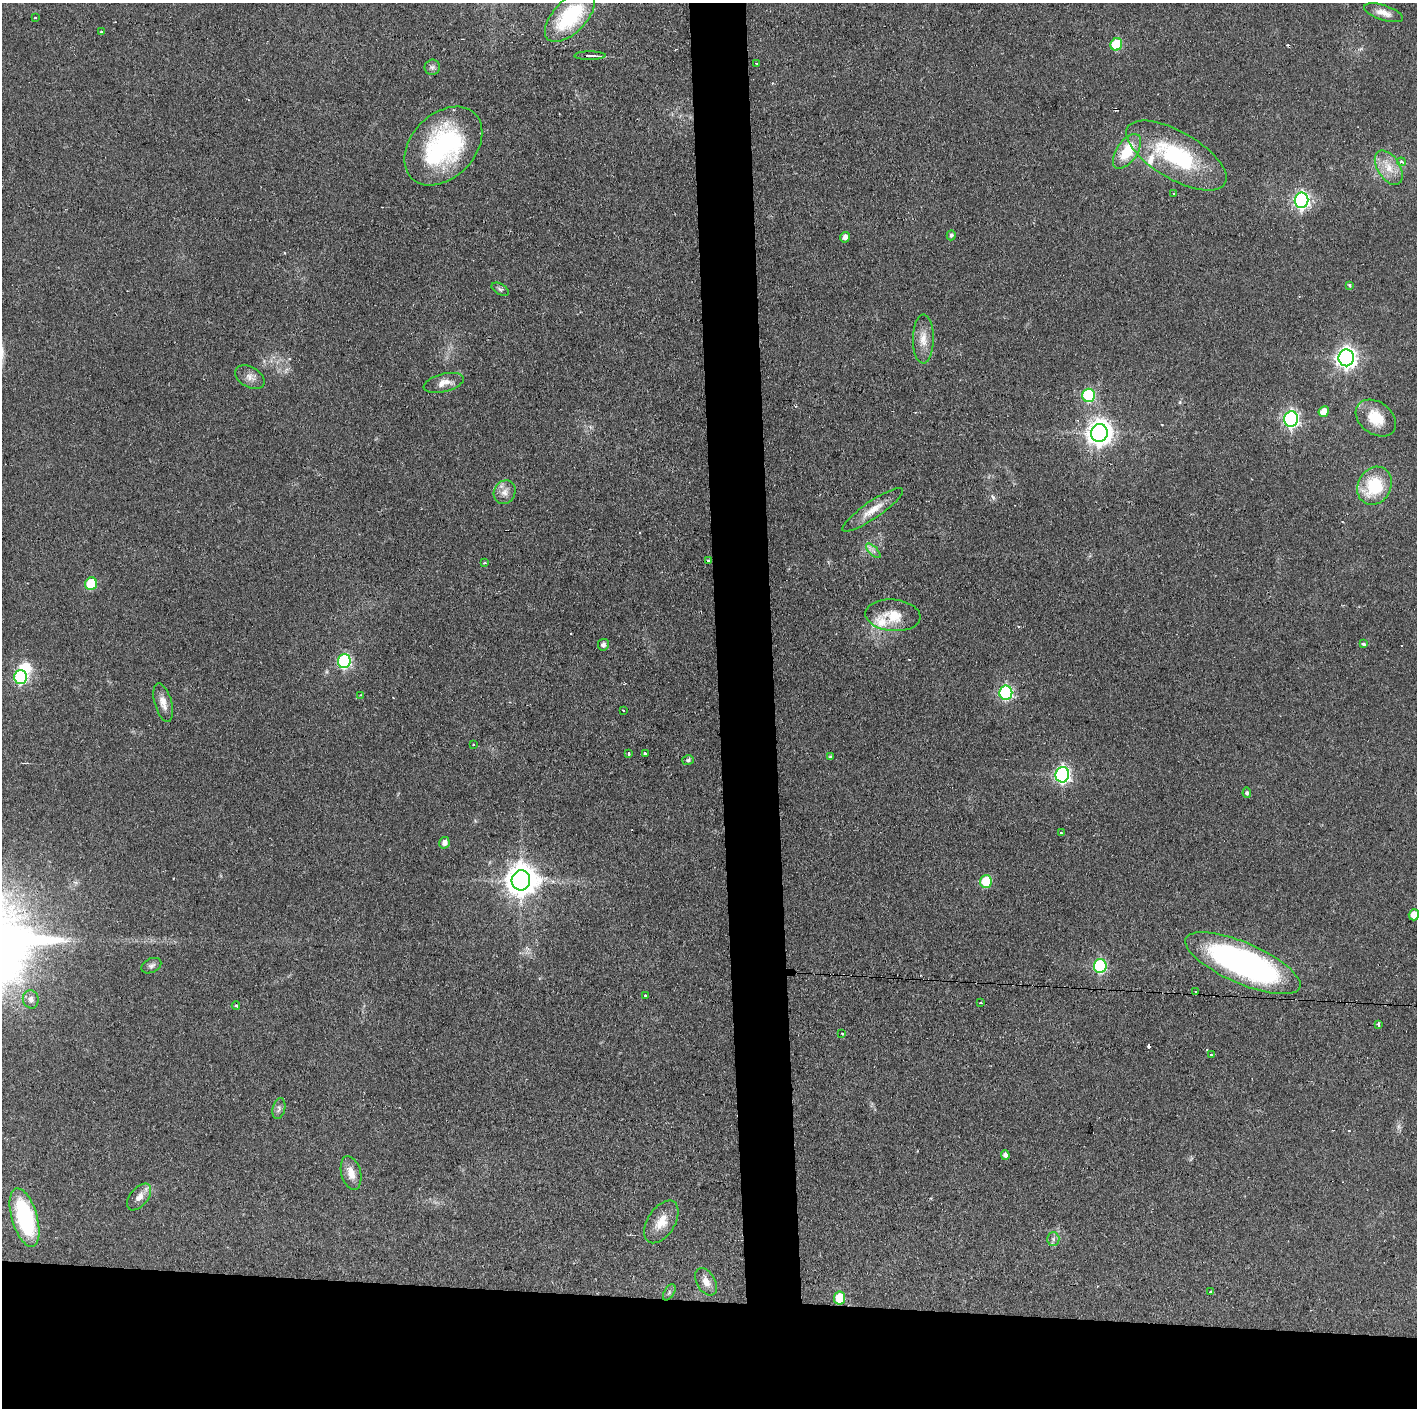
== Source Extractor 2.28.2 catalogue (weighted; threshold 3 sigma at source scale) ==
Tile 8 of 3 x 3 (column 2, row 3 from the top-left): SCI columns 1418-2832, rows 1-1406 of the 4251 x 4217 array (HDU 1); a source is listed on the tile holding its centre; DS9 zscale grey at full resolution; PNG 1419 x 1410 px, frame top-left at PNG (2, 3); each listed source drawn as its Kron ellipse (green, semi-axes under 4 px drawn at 4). Shown black and unused: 11% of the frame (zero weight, under 2 of 3 exposures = <1% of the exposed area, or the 3 px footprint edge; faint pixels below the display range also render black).
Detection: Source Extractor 2.28.2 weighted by HDU 2 'WHT'; one run over the whole footprint, this tile lists its part. Background 0.0909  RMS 0.0064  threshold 0.0287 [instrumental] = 3 sigma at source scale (4.5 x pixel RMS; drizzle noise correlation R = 1.50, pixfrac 1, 0.05/0.05 arcsec/px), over >= 5 px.
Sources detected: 89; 1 inside a brighter object's white glare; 8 cosmic-ray / hot-pixel residue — neither listed nor drawn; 2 inside a brighter listed object's ellipse — not listed separately; the other 78 listed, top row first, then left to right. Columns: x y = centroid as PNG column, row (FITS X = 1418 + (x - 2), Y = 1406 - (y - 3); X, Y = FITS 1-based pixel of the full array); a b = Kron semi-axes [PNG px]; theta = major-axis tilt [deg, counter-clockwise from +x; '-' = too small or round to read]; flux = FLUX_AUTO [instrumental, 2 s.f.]
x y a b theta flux
1384 13 20 7 -18 5.6
570 17 31 16 46 45
35 18 3 2 - 0.65
102 32 3 3 - 1.2
1116 44 6 5 - 29
590 56 15 3 1 3.1
757 63 3 2 - 1.2
432 67 8 7 - 2.1
443 146 45 32 46 93
1127 151 20 10 56 22
1176 156 56 23 -30 68
1401 162 4 4 - 2.1
1389 168 19 11 -58 10
1174 193 3 3 - 1.5
1301 200 7 6 - 190
951 235 5 4 - 1.4
845 237 5 5 - 2.8
1349 285 3 3 - 1.5
500 289 9 5 -30 1.5
923 339 24 10 89 8.4
1346 358 8 7 - 360
250 377 16 10 -29 4.9
444 383 20 9 14 6.2
1089 395 6 6 - 57
1324 412 5 5 - 7.6
1376 418 22 16 -37 16
1291 419 7 7 - 180
1099 433 9 8 - 620
1375 486 20 16 61 32
505 492 12 10 61 5
873 510 36 8 35 10
873 551 9 3 -45 1.7
708 561 3 3 - 2.6
485 563 3 2 - 1.1
91 584 6 5 - 30
893 615 27 15 -5 15
1364 644 4 3 - 2.4
603 645 6 5 - 2.1
344 661 7 6 - 89
20 677 7 6 - 85
1006 693 7 6 - 88
361 695 4 4 - 0.73
163 703 20 8 -74 5.6
623 710 3 2 - 0.87
473 745 3 2 - 0.83
628 753 3 3 - 1.6
645 754 3 3 - 8.7
830 757 4 4 - 1.1
688 760 6 5 - 1.3
1062 775 8 7 - 170
1247 793 5 4 - 1.2
1061 833 3 3 - 0.89
444 843 6 5 - 3.1
521 880 10 9 - 1100
986 881 6 6 - 20
1414 915 5 5 - 7
1243 963 62 20 -23 200
151 966 10 7 27 2.1
1100 966 7 6 - 76
1196 991 3 3 - 0.78
646 996 3 3 - 9.2
31 999 9 8 - 3.3
980 1003 3 3 - 1.8
236 1005 4 3 - 0.66
1378 1024 4 3 - 1.9
842 1033 3 2 - 0.61
1211 1055 3 2 - 0.83
279 1109 11 6 76 2.2
1005 1155 5 4 - 2.5
351 1173 17 9 -75 7.4
139 1197 16 8 51 5.3
25 1218 30 12 -74 66
661 1222 24 13 58 11
1053 1239 6 6 - 1.7
706 1282 15 9 -59 5.9
669 1292 9 5 58 1.4
1211 1292 3 2 - 1.3
840 1298 6 5 - 21
Overlapping masked pixels (flux is a lower limit): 1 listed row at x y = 590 56
Isophote crosses this tile's border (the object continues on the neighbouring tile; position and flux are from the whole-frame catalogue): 1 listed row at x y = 1414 915
Unlisted compact peaks at least as high as the median listed source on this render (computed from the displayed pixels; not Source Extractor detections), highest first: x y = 993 497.